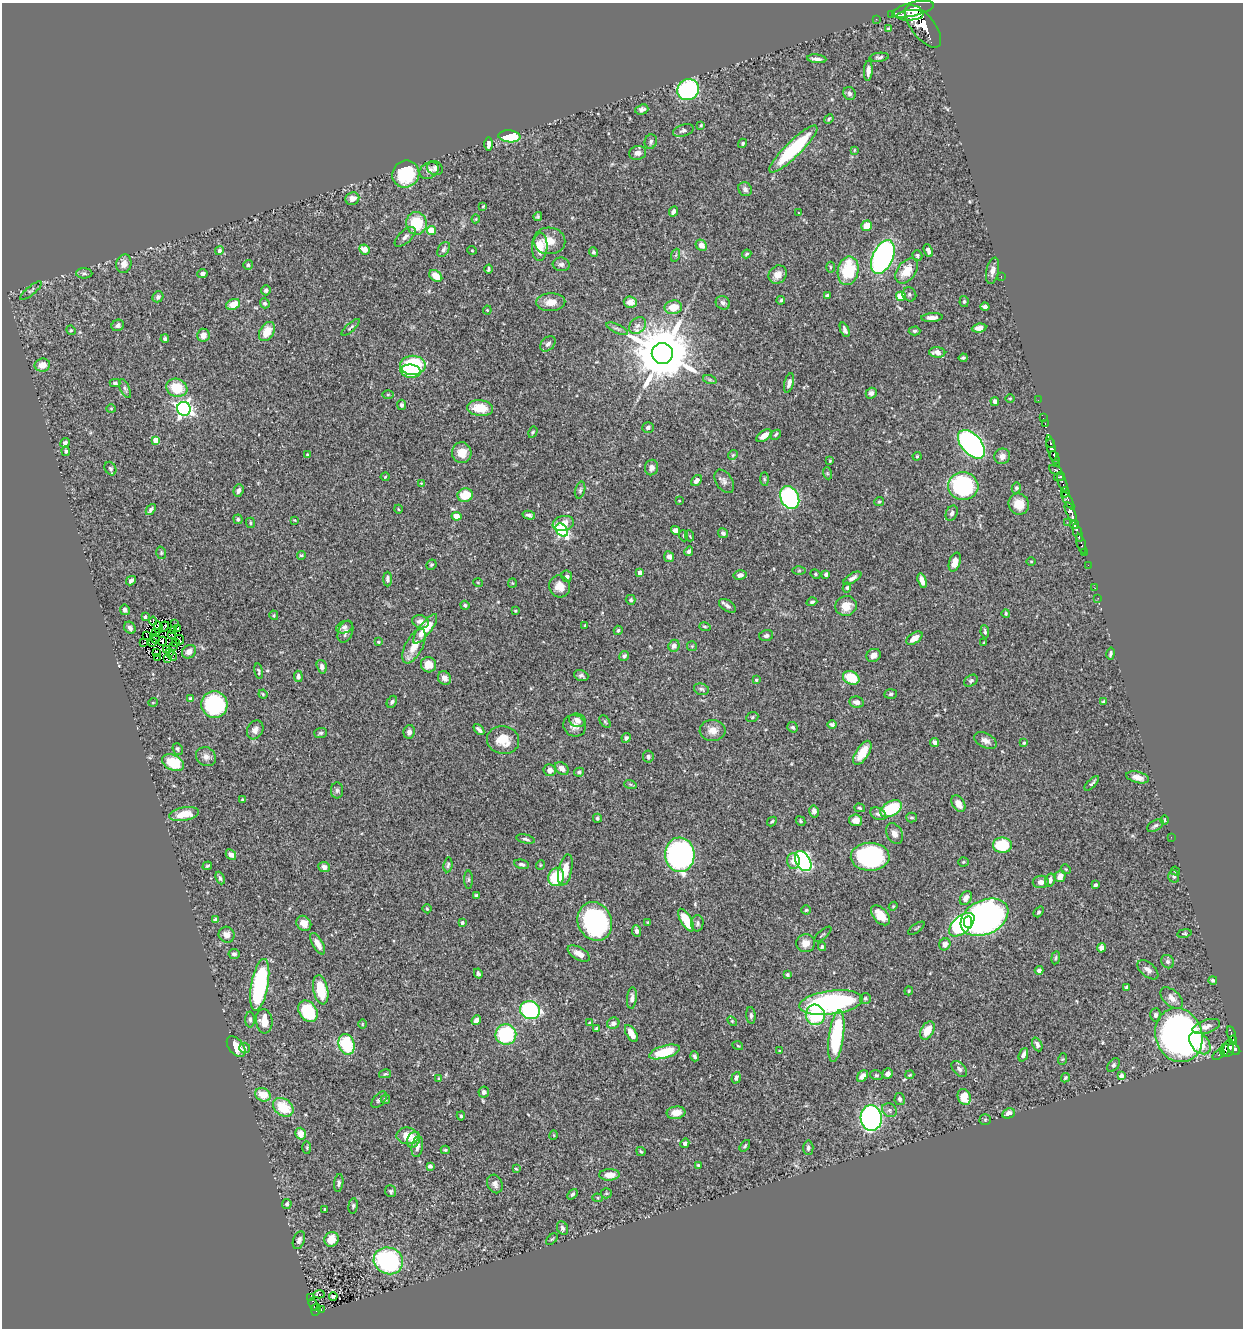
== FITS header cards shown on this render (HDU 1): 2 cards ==
NAXIS1  =                 1241
NAXIS2  =                 1326

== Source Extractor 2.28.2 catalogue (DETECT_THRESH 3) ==
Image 1241 x 1326 px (HDU 1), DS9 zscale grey, 1 PNG px = 1 image px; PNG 1245 x 1330 px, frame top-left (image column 1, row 1326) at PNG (2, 3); each listed source drawn as its Kron ellipse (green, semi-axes under 4 px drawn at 4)
Background 0.613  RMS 0.022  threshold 0.0654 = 3 sigma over >= 5 px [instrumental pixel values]
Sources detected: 476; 2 with non-positive FLUX_AUTO (blend fragments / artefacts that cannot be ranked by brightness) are neither listed nor drawn; the other 474 listed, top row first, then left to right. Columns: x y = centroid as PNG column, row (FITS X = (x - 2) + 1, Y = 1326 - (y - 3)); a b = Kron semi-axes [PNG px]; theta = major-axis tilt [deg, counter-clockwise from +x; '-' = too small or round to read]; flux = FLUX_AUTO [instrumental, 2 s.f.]
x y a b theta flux
913 9 21 7 13 4700
891 14 2 2 - 11
910 15 13 5 4 2200
876 19 2 2 - 8.4
923 26 25 11 -52 4100
888 29 4 3 - 2.1
879 57 9 4 6 3.3
817 59 10 3 -7 5.7
868 71 10 4 86 7.5
688 90 11 10 - 220
849 93 7 6 - 4
642 110 7 5 19 5.2
829 119 5 4 - 1.9
701 125 4 4 - 1.4
683 131 10 6 17 4.9
509 136 11 6 -6 92
651 142 7 6 - 3.7
743 143 5 4 - 2.1
489 144 7 3 -89 5.7
793 149 32 8 44 120
854 150 4 3 - 1.2
638 153 8 7 - 6.6
435 168 8 6 -32 4.4
429 170 10 7 29 6.6
406 174 14 13 - 78
745 189 7 6 - 5
352 199 7 6 - 7.7
483 206 4 2 - 1.3
673 212 6 4 66 5.2
799 213 4 3 - 1.1
538 217 4 4 - 2.1
476 219 4 4 - 1.4
416 223 11 10 - 49
867 226 6 5 - 20
431 231 4 4 - 37
405 237 13 6 43 5.8
549 241 16 13 -2 19
701 245 6 5 - 11
540 247 14 7 87 26
364 249 5 4 - 15
443 249 8 5 57 4.2
472 250 4 3 - 1
928 250 7 4 -68 5.3
219 251 4 4 - 3.5
593 252 5 4 - 3
747 254 5 3 - 1.8
676 255 6 4 71 2.3
917 255 5 4 - 2
883 257 18 10 66 360
124 264 9 7 75 12
561 264 8 6 -8 4.5
248 265 5 5 - 3
830 267 5 3 - 1.6
488 269 4 3 - 2.4
848 271 14 10 78 74
906 271 14 9 53 26
992 271 13 6 79 7.9
84 273 8 5 -2 3.4
202 273 5 4 - 3.9
778 275 10 8 47 12
436 276 7 5 -39 19
1001 276 2 2 - 4.7
266 290 5 5 - 4.1
31 291 13 4 39 3
909 294 7 6 - 3.8
827 296 4 3 - 3.1
901 296 5 4 - 31
158 297 6 5 - 3.9
781 300 4 4 - 2.9
964 301 5 4 - 2.3
551 302 14 9 3 15
630 302 6 5 - 13
265 303 5 5 - 3.9
723 303 7 6 - 5.3
233 304 7 5 21 19
673 307 9 7 8 23
985 307 4 3 - 4.4
487 310 4 4 - 1.5
932 318 11 4 4 7.3
118 325 6 5 - 4.6
637 326 9 7 42 7.3
351 327 11 3 42 2.4
979 328 7 4 7 9.4
617 329 11 4 -24 3.9
71 330 5 4 - 1.8
845 330 8 3 -67 4.2
915 331 6 4 3 2.6
267 332 10 6 57 24
203 335 6 6 - 10
165 339 4 4 - 2.9
548 344 9 6 45 5.4
937 352 8 5 -4 9.6
662 354 10 10 - 12000
963 358 4 3 - 2.2
42 365 8 6 9 14
413 365 13 9 0 110
411 371 10 6 -7 44
710 380 7 4 -19 2.6
115 383 5 3 - 2.9
789 383 10 4 75 7.6
125 388 10 4 -66 3.7
177 388 11 9 -20 40
871 393 6 5 - 5.2
388 395 5 3 - 1.5
1010 398 5 3 - 1.2
1038 400 2 2 - 8.8
995 402 4 4 - 4.4
401 405 5 4 - 3.6
480 408 13 8 -5 32
111 409 4 4 - 1.5
184 409 7 6 - 480
1043 418 2 2 - 7.5
1045 424 3 2 - 19
648 428 6 5 - 3.3
533 432 6 4 61 1.8
776 435 5 3 - 2.2
764 436 8 5 37 11
156 440 4 4 - 19
65 443 5 4 - 3.9
1050 443 5 3 - 220
971 444 17 10 -47 400
1051 448 13 4 -76 850
66 451 5 4 - 2.9
462 453 10 9 - 19
307 455 3 2 - 1.3
733 455 5 4 - 1.7
917 456 4 4 - 1.5
1002 456 8 7 - 8.2
1055 457 6 4 -63 530
830 461 4 3 - 1.1
1056 463 3 3 - 100
652 467 8 6 77 7.4
110 469 7 5 -58 3.5
1055 470 6 3 -28 290
827 473 6 4 -72 2.1
385 477 4 4 - 1.5
1059 477 6 3 27 170
764 479 7 4 -89 2.4
696 481 6 4 52 9
724 481 13 8 -57 6.6
1062 482 10 3 -70 240
421 483 4 2 - 0.9
963 486 15 14 - 190
1016 488 5 4 - 2.5
238 490 6 5 - 5.3
580 490 8 5 75 3
1065 492 5 3 - 330
465 495 8 6 11 31
790 498 12 9 -64 240
679 501 3 3 - 1.3
879 501 5 4 - 2
1068 501 10 4 -58 240
1019 504 11 10 - 18
151 509 6 3 51 3.5
398 509 4 3 - 1.1
1070 512 10 4 -67 1600
952 513 8 5 65 4.2
529 515 6 4 -13 4
456 516 5 4 - 14
238 519 5 4 - 2.3
294 520 3 2 - 1
1067 522 2 2 - 19
250 523 5 4 - 2.4
563 523 11 7 11 17
1075 525 4 3 - 490
562 530 7 5 -49 190
676 530 4 4 - 7.9
723 533 5 5 - 3.8
1078 533 9 3 -70 680
684 536 5 3 - 1.6
690 536 5 3 - 1.5
1081 544 10 3 -72 100
689 551 5 4 - 4.1
1084 552 3 2 - 54
161 553 6 5 - 2.3
301 555 4 3 - 1.7
669 557 5 5 - 6.7
1031 561 4 3 - 1.3
955 562 10 5 72 12
431 565 5 4 - 2.1
1088 565 2 2 - 5.6
799 571 6 4 1 1.9
640 573 4 4 - 11
815 574 5 4 - 2
826 574 4 3 - 3.2
740 575 6 5 - 6.6
567 576 6 5 - 3.6
852 578 10 4 31 5.9
388 579 7 4 90 4.3
131 581 5 4 - 4.3
922 581 7 4 -73 9
478 583 5 3 - 1.1
512 583 4 4 - 1.5
560 586 11 10 - 14
847 588 5 4 - 2.4
1095 588 3 2 - 2.4
1098 598 2 2 - 6.1
631 600 5 5 - 2.8
812 602 5 4 - 2.7
465 605 4 4 - 2.3
727 606 9 5 -34 5.1
846 606 11 10 - 19
125 610 5 5 - 5.3
515 611 4 3 - 1.5
1006 613 4 3 - 2.2
274 615 5 4 - 1.8
145 617 4 3 - 2.3
153 621 4 2 - 1.1
421 622 8 6 -17 8.2
174 624 2 2 - 1.9
585 625 3 2 - 1.2
164 626 5 2 - 1.9
158 627 6 2 -77 1.3
344 627 8 6 19 4.4
705 627 6 4 -16 2
130 628 6 5 - 6.7
178 629 3 2 - 1.6
425 629 18 6 52 36
174 630 3 2 - 2.3
618 630 4 4 - 3
345 632 11 7 69 7
985 632 6 4 -83 2.6
156 633 2 2 - 1.6
172 634 3 2 - 1.9
147 635 3 2 - 0.24
766 636 7 5 12 4.2
914 638 9 5 35 14
155 639 5 2 - 2
179 640 5 2 - 1.2
162 641 5 2 - 2.3
153 642 4 2 - 1.6
378 642 3 3 - 1.4
984 642 3 2 - 1.3
143 643 3 2 - 2.9
175 643 3 2 - 1.5
173 646 3 2 - 1.5
414 646 19 8 63 24
674 646 6 5 - 7.7
692 646 5 5 - 1.7
166 649 2 2 - 1.2
156 652 3 2 - 1.4
189 652 7 6 - 6.8
170 653 3 2 - 1.9
1111 653 6 3 80 2.9
874 655 7 6 - 8.9
173 656 5 2 - 0.31
624 656 5 4 - 3.5
157 657 2 2 - 1.5
168 659 3 2 - 0.38
428 665 8 7 - 18
322 667 7 5 -73 5.5
259 671 8 4 -81 2.5
298 676 6 4 -83 3.7
581 676 7 5 -19 4
444 678 7 6 - 7.8
851 678 9 6 -24 42
756 680 3 3 - 1.7
971 681 7 5 33 2.7
701 689 8 5 -16 3.2
263 694 5 4 - 1.7
891 694 6 5 - 2.6
190 698 4 4 - 1.9
153 702 5 3 - 1.1
392 702 6 4 61 3.1
857 702 7 5 -10 7
1104 702 4 4 - 2
214 704 13 13 - 180
752 717 6 4 24 2.1
577 720 8 6 -18 9.1
605 722 7 4 -56 2.3
832 725 4 4 - 2.8
574 726 11 10 - 10
793 727 5 5 - 3.4
255 730 10 7 60 7
479 730 6 3 -47 4.3
713 730 13 10 -1 13
409 732 7 5 79 5.5
321 733 6 5 - 2.7
626 738 5 4 - 2.8
503 740 16 14 -10 25
985 740 12 7 -27 8.4
935 742 5 4 - 6.2
1024 743 4 3 - 1.7
178 749 6 5 - 2.7
862 753 13 6 57 23
206 757 10 9 - 7.9
648 757 6 5 - 4.6
173 763 11 7 -26 47
562 768 8 5 -38 7.9
550 770 6 6 - 7.1
579 772 5 4 - 3.1
1138 777 11 5 -14 12
1092 783 9 3 45 3.1
630 784 6 4 -18 2.1
337 790 8 6 90 3.4
242 799 4 4 - 1.4
958 804 9 6 -58 10
860 808 5 4 - 2.1
891 809 12 7 30 70
814 811 6 5 - 6.1
184 814 15 6 10 27
878 814 8 6 -26 4.4
597 818 4 4 - 2.3
912 818 5 5 - 2.3
856 820 6 6 - 11
1165 820 5 3 - 1.4
772 821 5 3 - 2.2
800 821 5 4 - 1.9
1155 825 9 5 31 3.9
894 834 11 7 -64 8.4
1171 837 2 2 - 1.8
526 839 9 4 -12 3.1
1002 845 9 7 1 62
231 855 6 4 -43 5.8
680 855 17 15 -85 360
870 857 19 14 1 200
793 861 8 6 -88 14
803 861 11 7 -59 350
963 862 5 4 - 1.8
522 864 7 4 -14 3.6
448 865 7 4 81 3.2
540 865 5 3 - 1.2
207 866 5 3 - 2
324 867 6 5 - 7.1
1066 869 5 4 - 1.9
565 870 16 6 77 22
1176 871 5 3 - 1.7
1060 876 6 5 - 12
1174 876 6 5 - 2.7
556 877 9 8 - 59
220 878 6 4 -66 3
469 880 9 4 -90 2.7
1050 880 6 5 - 5.8
1041 882 8 6 7 8.3
1095 885 4 3 - 2.7
476 895 3 3 - 1.8
966 898 7 5 59 10
893 906 4 4 - 1.6
427 909 4 3 - 1.8
806 910 4 4 - 2.1
1039 912 6 4 51 2.4
880 915 11 7 -48 18
985 917 25 17 25 610
216 920 4 4 - 9.6
686 920 13 5 -60 43
595 921 20 17 -66 230
462 922 4 3 - 2.2
648 922 3 2 - 1.5
968 922 6 4 87 46
304 923 8 7 - 13
697 923 8 6 86 3.9
962 925 15 8 41 160
916 928 9 2 35 1.7
636 931 6 4 -83 5.3
1184 933 7 3 9 1.8
823 934 11 2 41 1.4
227 935 8 7 - 8.6
806 943 9 9 - 14
318 944 12 5 -59 13
945 944 6 5 - 7.8
822 947 4 3 - 2.4
1101 948 5 4 - 8.3
234 954 5 5 - 3.8
579 954 12 6 -30 13
1056 958 6 3 81 1.7
1168 962 7 6 - 3.8
1039 970 4 3 - 4.6
1148 970 12 7 -41 7.1
478 973 5 4 - 2.9
787 975 3 3 - 2.4
1213 980 4 3 - 3.3
260 985 26 8 79 210
1127 988 4 4 - 3.2
321 990 15 7 -78 47
909 991 4 3 - 1.5
632 998 11 5 84 6.2
865 998 5 5 - 2.6
1172 998 13 8 -41 9.2
831 1003 32 11 7 270
530 1010 10 9 - 200
308 1011 11 8 -55 91
751 1015 8 4 -85 3.3
815 1015 10 9 - 76
1155 1015 6 5 - 3.8
250 1020 8 4 -89 3.2
476 1020 5 4 - 8.2
264 1021 12 8 -84 23
732 1021 6 4 -45 1.6
590 1023 4 3 - 1.9
613 1023 6 5 - 5.9
362 1024 4 3 - 1.2
1206 1027 14 6 18 7.8
597 1028 4 3 - 2.3
927 1030 10 6 60 21
631 1033 9 5 -59 14
506 1034 10 10 - 130
1179 1035 27 23 -70 720
1231 1035 8 4 -77 120
836 1036 26 7 82 120
1233 1040 4 3 - 84
1200 1043 13 8 -49 40
346 1044 10 8 -74 87
1037 1044 7 4 -65 4.2
738 1046 5 3 - 1.5
236 1047 12 7 -51 18
245 1048 5 5 - 2.2
1228 1048 9 5 76 340
1224 1049 6 4 68 230
1234 1049 7 5 -37 410
779 1051 3 2 - 1.5
664 1052 16 6 16 53
1023 1055 7 4 68 5.1
1219 1055 7 4 37 37
695 1056 5 4 - 3.3
1063 1059 6 4 70 1.7
1113 1065 8 5 53 2.9
959 1069 9 6 -47 4.2
385 1074 6 3 14 1.8
887 1074 5 5 - 5.4
876 1075 6 5 - 2.3
910 1075 5 3 - 1.4
862 1076 6 4 49 9.6
1121 1076 4 3 - 7.8
736 1078 6 4 71 4.2
1065 1078 5 4 - 2.2
439 1079 4 3 - 2.3
484 1092 5 5 - 5.8
263 1095 8 6 -24 23
964 1097 8 6 -69 24
385 1099 5 4 - 1.7
900 1099 6 5 - 3.9
379 1100 10 5 49 4.2
283 1107 11 8 -37 40
889 1110 8 6 -33 4.1
676 1113 9 6 7 15
1008 1113 6 4 25 7.9
461 1116 4 3 - 2.4
871 1118 13 10 -86 400
985 1120 5 5 - 1.9
301 1134 6 5 - 13
554 1135 5 3 - 1.2
408 1136 11 8 -7 23
413 1140 8 6 61 11
685 1143 5 4 - 4.3
745 1146 6 4 53 2.2
417 1147 10 5 80 6.2
307 1148 6 3 -89 1.6
808 1148 7 5 -86 3.2
445 1150 4 3 - 1.9
641 1151 5 3 - 1.9
698 1165 4 3 - 2.3
430 1166 4 4 - 3.5
516 1169 4 3 - 1.7
609 1175 10 5 2 12
339 1183 9 4 82 3.7
495 1184 9 7 -65 5.8
391 1191 6 5 - 2.6
606 1193 5 5 - 2
572 1194 6 3 50 2.7
598 1198 5 4 - 2
287 1204 5 4 - 3.5
353 1206 7 4 83 2.7
324 1209 3 2 - 1.1
563 1228 7 5 -65 3.9
331 1239 7 7 - 20
552 1239 7 4 43 1.8
299 1240 9 5 69 5.6
388 1261 15 13 -23 200
319 1294 5 3 - 3.5
333 1296 4 4 - 3.9
311 1298 4 2 - 1.9
313 1304 6 2 -69 34
321 1309 3 2 - 13
316 1310 6 4 81 70
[2 non-positive-flux detections neither listed nor drawn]